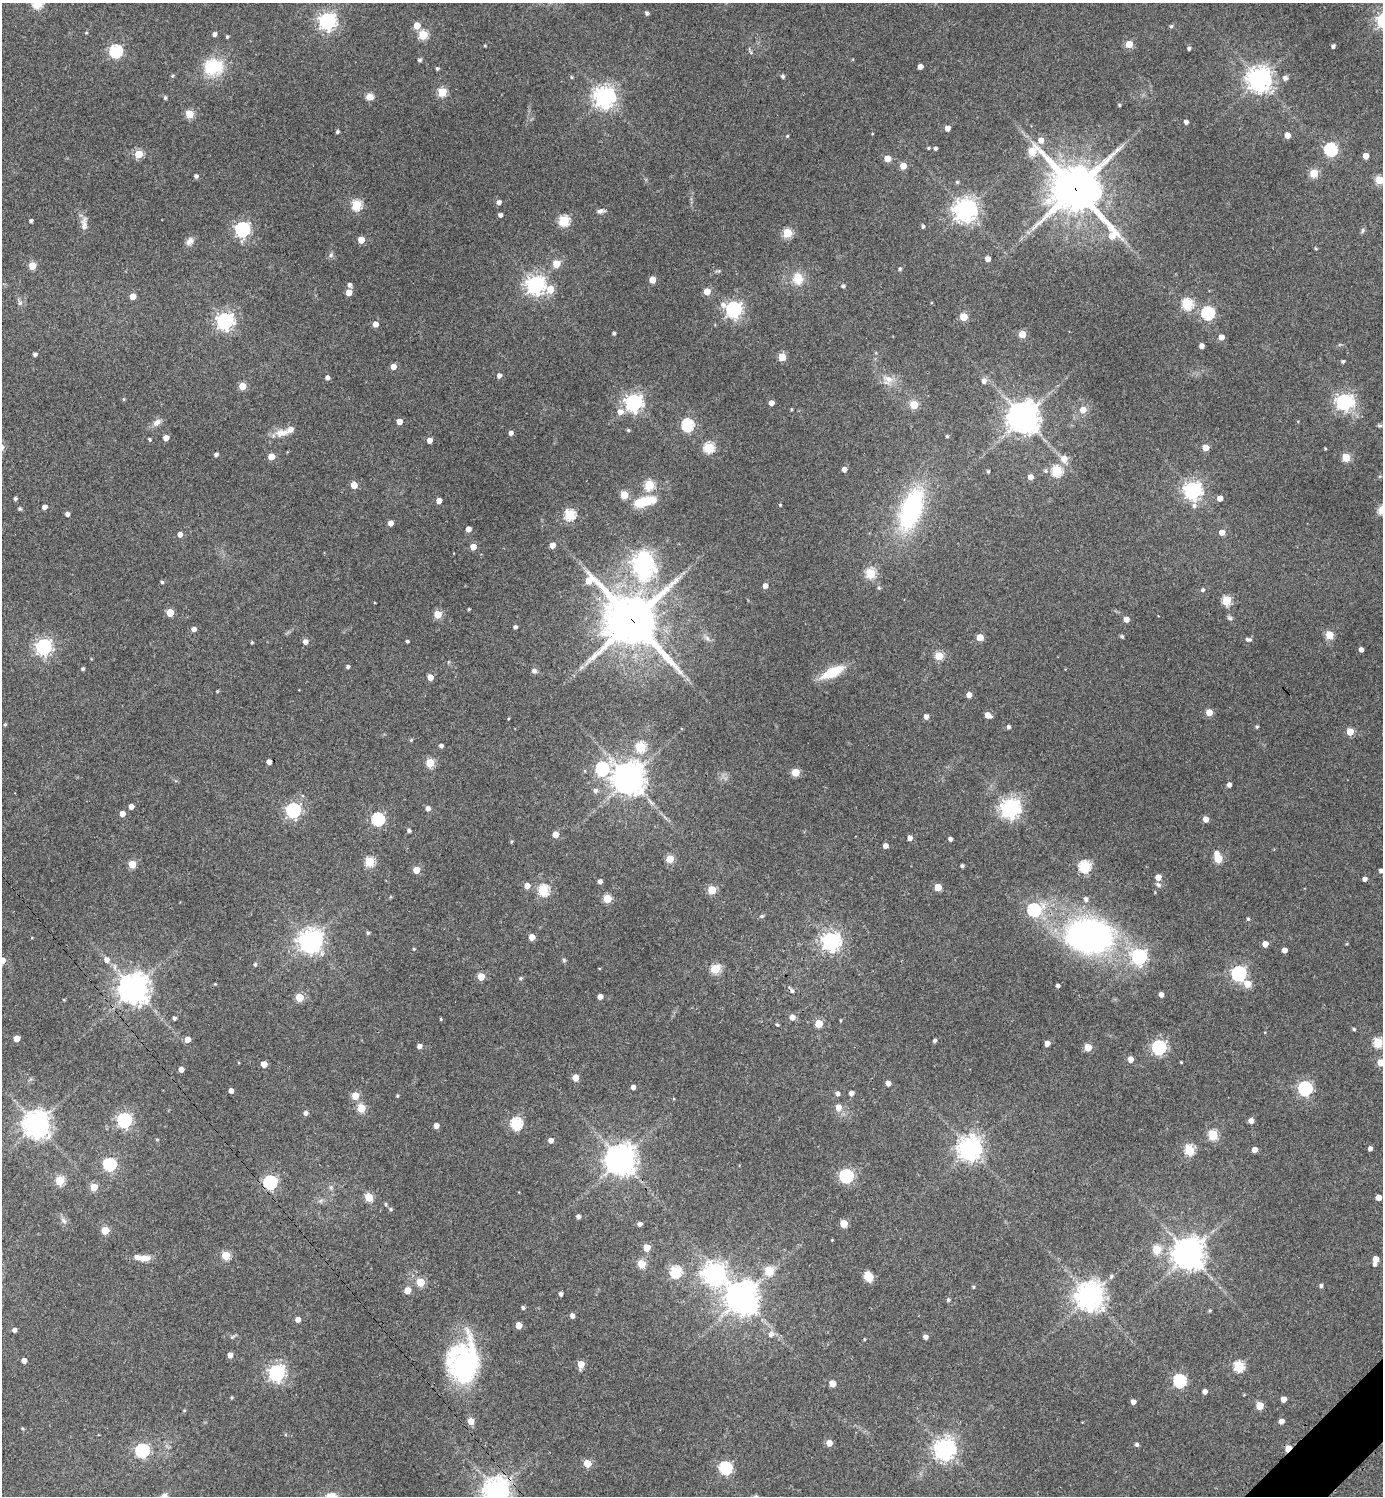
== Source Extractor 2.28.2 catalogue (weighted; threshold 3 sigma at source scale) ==
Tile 6 of 4 x 4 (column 2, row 2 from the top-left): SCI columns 1685-3065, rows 2995-4488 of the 5989 x 5991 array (HDU 1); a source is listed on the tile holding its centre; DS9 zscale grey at full resolution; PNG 1385 x 1498 px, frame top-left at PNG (2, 3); no overlay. Shown black and unused: <1% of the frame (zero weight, under 3 of 4 exposures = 1% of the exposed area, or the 3 px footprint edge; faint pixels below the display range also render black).
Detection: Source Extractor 2.28.2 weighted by HDU 2 'WHT'; one run over the whole footprint, this tile lists its part. Background 0.0624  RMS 0.0053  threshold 0.024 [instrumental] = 3 sigma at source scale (4.5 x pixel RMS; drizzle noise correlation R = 1.50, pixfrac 1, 0.05/0.05 arcsec/px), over >= 5 px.
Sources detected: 389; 3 inside a brighter object's white glare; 1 cosmic-ray / hot-pixel residue — not listed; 3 inside a brighter listed object's ellipse — not listed separately; the other 382 listed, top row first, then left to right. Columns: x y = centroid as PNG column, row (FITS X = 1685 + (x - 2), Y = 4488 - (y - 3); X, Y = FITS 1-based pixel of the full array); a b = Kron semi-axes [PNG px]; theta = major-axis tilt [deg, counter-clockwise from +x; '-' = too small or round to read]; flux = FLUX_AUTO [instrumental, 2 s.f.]
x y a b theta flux
37 3 5 5 - 45
647 13 4 4 - 1.5
327 21 6 6 - 210
417 25 5 4 - 9.2
1171 26 5 4 - 0.92
86 33 4 3 - 0.46
214 34 4 4 - 1.9
423 35 5 5 - 27
227 37 4 3 - 0.81
1129 44 5 5 - 14
485 46 5 3 - 0.48
1333 46 4 3 - 1.6
1189 48 3 3 - 1.4
115 51 6 6 - 78
751 52 6 5 - 0.85
420 60 4 4 - 1.2
920 66 4 4 - 3.8
213 67 26 21 11 21
437 69 4 4 - 1
172 76 5 4 - 0.86
783 76 4 4 - 1.3
571 77 5 4 - 0.6
1285 78 7 6 - 1.7
1259 79 8 7 - 520
442 92 5 5 - 29
370 97 10 8 7 3.1
604 97 7 7 - 370
165 98 5 4 - 0.99
1119 105 4 3 - 0.69
189 114 5 5 - 20
1186 122 4 4 - 2.2
947 128 4 4 - 3.7
337 132 4 3 - 0.96
1287 135 5 4 - 4.8
787 136 4 4 - 0.66
1041 140 6 5 - 4.5
929 148 4 3 - 0.71
935 148 4 4 - 1.1
1330 149 6 6 - 77
1032 152 16 7 -17 21
139 154 5 5 - 20
1366 156 4 4 - 5.5
887 158 5 5 - 7.8
903 166 5 4 - 8.7
1314 173 5 5 - 20
196 176 4 4 - 1.5
1379 180 5 5 - 23
957 182 5 4 - 0.75
1075 189 21 16 -52 2000
1094 193 8 6 75 66
499 202 5 4 - 2.3
356 205 5 5 - 39
966 210 7 7 - 460
601 211 10 5 7 1.7
500 215 4 4 - 1.8
31 221 4 3 - 1.3
564 221 5 5 - 45
84 224 21 7 88 3.7
923 226 5 4 - 0.95
242 229 6 6 - 130
1363 230 8 5 83 1.1
787 233 5 5 - 28
361 240 4 4 - 10
190 241 11 8 58 2.9
1316 248 5 4 - 0.63
331 255 8 5 29 1.3
988 259 4 4 - 3.7
556 264 5 5 - 15
32 266 5 4 - 16
900 269 4 4 - 0.88
798 278 18 15 -75 8.5
652 280 5 4 - 9.6
349 285 5 4 - 1.7
535 285 7 7 - 270
843 286 4 4 - 1.2
550 289 6 5 - 10
707 291 5 5 - 7.8
349 292 5 4 - 7
133 296 5 4 - 6.2
20 303 6 6 - 1.2
1187 304 6 5 - 44
733 309 7 6 - 170
1208 313 6 6 - 74
963 317 5 5 - 15
225 321 6 6 - 210
375 324 4 4 - 4.6
614 333 3 3 - 1
1022 334 5 5 - 13
1221 337 5 4 - 4.6
1202 346 4 4 - 2.6
876 353 5 3 - 0.5
35 354 4 3 - 1.7
782 357 5 5 - 14
1343 361 4 3 - 0.97
393 367 4 4 - 5.2
499 375 5 4 - 2.4
327 378 4 4 - 2.1
888 380 15 12 65 5.4
984 381 7 5 81 2.6
242 386 5 5 - 11
123 399 4 4 - 0.63
1344 402 7 6 - 180
633 403 6 6 - 220
771 403 4 4 - 3.4
914 405 5 5 - 13
791 409 5 3 - 0.46
1083 410 7 7 - 4.4
620 412 7 6 - 3.8
1023 417 10 10 - 820
157 422 12 8 38 3
399 422 4 4 - 4.8
687 425 6 5 - 65
1380 425 8 4 -8 0.84
628 430 4 4 - 0.77
282 433 21 10 10 5.8
511 433 4 4 - 2.3
947 436 4 3 - 0.86
166 438 4 4 - 4.6
149 439 4 3 - 0.86
429 440 4 4 - 3.5
1205 447 5 4 - 8.5
709 448 5 5 - 43
1325 448 3 3 - 0.46
216 455 4 4 - 1.5
271 456 5 5 - 8
1346 457 5 5 - 19
1064 459 7 6 - 5.2
844 469 4 4 - 3.2
988 471 4 3 - 0.73
1046 471 6 5 - 1.3
1057 471 5 5 - 39
1030 477 5 5 - 3.7
354 485 5 4 - 9
649 485 5 5 - 34
1193 490 7 6 - 230
624 495 5 5 - 15
1220 498 4 4 - 4.1
15 499 4 4 - 1.1
439 501 4 4 - 5.1
645 501 27 10 15 16
780 505 3 3 - 0.61
1194 506 6 6 - 1.9
44 507 4 4 - 3
20 509 5 4 - 0.73
911 509 34 15 70 90
67 514 4 4 - 1.8
570 515 5 5 - 48
390 523 4 4 - 3.6
468 529 4 4 - 3.6
1222 532 5 5 - 4.3
180 534 5 4 - 2.9
552 545 4 4 - 4.5
473 547 4 4 - 6.7
643 563 7 6 - 330
870 573 5 5 - 35
162 582 4 4 - 0.89
765 586 5 4 - 3.3
879 588 6 5 - 0.9
1203 590 4 4 - 1.2
1227 600 5 5 - 32
469 609 3 3 - 0.67
170 613 5 5 - 13
438 614 5 5 - 15
1230 618 7 5 -17 1.1
1126 619 4 4 - 4.1
632 620 22 17 -41 2300
515 627 4 4 - 1.5
194 629 5 4 - 2.7
1329 635 5 5 - 19
980 637 5 5 - 10
1122 637 4 4 - 1.1
707 638 8 5 -46 1.5
647 639 19 8 -40 39
1248 639 7 5 0 1.6
407 641 3 3 - 0.92
252 642 3 3 - 0.69
305 642 5 4 - 3.2
43 647 6 6 - 160
1361 650 4 4 - 2.6
939 656 5 5 - 21
348 667 4 3 - 1.1
83 669 4 3 - 1.1
534 671 7 6 - 1.5
832 672 21 9 25 19
430 677 4 4 - 5.9
217 691 3 3 - 0.54
969 695 4 4 - 4
1209 712 5 4 - 9.2
988 715 5 4 - 5.9
926 716 5 4 - 2.7
509 718 4 2 - 0.48
5 724 4 3 - 0.7
1009 727 4 4 - 1.3
1257 727 4 4 - 0.87
1350 732 5 5 - 10
411 740 5 4 - 0.66
441 746 4 4 - 1.5
641 747 5 5 - 37
269 762 4 4 - 3.3
430 763 5 5 - 24
602 769 7 7 - 73
795 772 5 5 - 15
629 778 10 10 - 880
1229 785 4 4 - 2.3
595 790 6 6 - 1.7
131 806 4 4 - 3
428 808 5 4 - 2.6
1010 808 7 7 - 280
293 810 6 6 - 130
122 814 4 4 - 4.8
378 819 6 6 - 71
1206 819 5 4 - 4.6
409 831 4 4 - 1.3
555 834 5 4 - 7.8
910 838 5 4 - 2.6
950 839 4 4 - 1.7
512 841 5 3 - 0.59
885 846 4 4 - 2.9
1216 853 5 4 - 3
670 859 5 5 - 16
1218 859 5 5 - 22
369 862 5 5 - 31
132 864 5 5 - 15
962 866 3 3 - 1.1
1084 866 6 5 - 56
416 870 5 5 - 9.2
1381 871 4 3 - 1.6
1158 877 5 5 - 5
1365 879 4 4 - 2.5
600 881 4 4 - 2.1
1158 885 9 5 -33 1.4
527 886 5 4 - 5.2
938 887 5 5 - 13
543 890 6 5 - 46
712 890 5 5 - 20
607 899 5 5 - 20
1086 899 6 5 - 1.6
1034 910 6 6 - 61
762 916 6 5 - 0.8
1248 919 4 4 - 0.69
368 933 4 4 - 0.83
1089 936 34 24 2 200
532 937 5 4 - 4.9
309 941 8 7 - 420
831 941 7 7 - 260
1265 944 4 4 - 5.3
1347 944 4 3 - 0.47
414 949 4 3 - 0.49
1284 950 4 4 - 3.4
1139 956 7 6 - 120
2 960 5 4 - 5.5
106 960 6 6 - 3.1
564 960 6 5 - 0.79
255 964 5 4 - 0.86
715 969 5 5 - 28
1239 973 6 6 - 110
481 976 5 5 - 13
520 978 5 4 - 0.8
1247 984 6 6 - 7.9
1058 986 4 4 - 1.7
134 989 10 9 - 700
1161 995 4 4 - 2.9
299 997 5 5 - 18
600 997 4 4 - 3.7
792 1017 5 5 - 4.3
174 1018 4 3 - 1.3
441 1019 3 3 - 0.54
841 1020 4 3 - 0.49
819 1023 5 5 - 15
777 1025 4 3 - 0.74
1354 1029 4 3 - 0.87
17 1038 5 4 - 6.4
187 1039 4 4 - 5
934 1041 4 4 - 1.3
1047 1043 4 4 - 3.9
1378 1043 5 5 - 34
419 1046 5 4 - 2.4
1088 1047 5 5 - 14
1159 1047 6 6 - 120
1131 1059 5 4 - 5
1181 1062 3 3 - 0.48
1381 1062 5 5 - 9.7
264 1064 4 4 - 6.1
181 1069 4 4 - 4
575 1077 5 4 - 8.1
888 1083 4 4 - 3.2
633 1087 4 4 - 2.2
1305 1088 6 6 - 100
231 1091 4 4 - 2.8
851 1093 4 4 - 2.8
837 1094 5 4 - 1.7
355 1096 5 5 - 13
397 1096 4 3 - 0.57
361 1108 5 5 - 19
838 1108 6 6 - 4.4
306 1113 5 5 - 1.7
124 1120 6 6 - 130
1251 1121 5 5 - 3
36 1124 8 8 - 580
516 1124 6 5 - 58
436 1126 4 4 - 3.5
1213 1135 5 5 - 32
157 1140 5 3 - 0.5
551 1140 5 4 - 2.9
970 1148 7 7 - 500
1370 1148 4 4 - 2.1
1189 1150 5 5 - 35
1255 1150 5 4 - 3.8
621 1160 10 9 - 810
109 1164 6 6 - 74
846 1176 6 6 - 85
60 1181 5 5 - 27
270 1182 6 6 - 94
94 1187 5 5 - 13
331 1187 7 6 - 1.3
369 1197 5 5 - 20
1378 1197 4 4 - 4.6
386 1204 5 4 - 0.78
391 1209 5 4 - 0.84
578 1216 4 4 - 1.9
64 1221 9 6 -47 1.8
640 1224 4 4 - 2
844 1224 5 5 - 15
105 1230 5 5 - 15
832 1240 3 3 - 0.38
647 1248 5 5 - 10
1156 1249 5 5 - 19
1189 1254 9 9 - 860
226 1255 5 5 - 23
144 1258 17 8 3 4.8
1376 1259 5 4 - 5.8
641 1264 5 5 - 19
1375 1264 4 4 - 1.2
769 1271 5 5 - 25
675 1272 6 5 - 52
714 1274 8 7 - 380
868 1276 11 8 -70 6
1111 1276 7 5 47 1.2
420 1282 5 5 - 17
1321 1286 5 4 - 1.2
973 1287 4 4 - 0.64
407 1290 5 5 - 7.5
561 1294 4 4 - 1.6
1090 1296 9 9 - 650
742 1298 10 10 - 820
948 1300 5 4 - 1
523 1308 4 4 - 1.2
1210 1310 5 3 - 0.6
572 1316 4 4 - 2.7
298 1319 4 4 - 3.4
519 1325 5 4 - 6.4
14 1330 4 4 - 1.8
771 1334 7 6 - 2.6
232 1337 8 4 30 0.89
925 1337 4 4 - 2.3
864 1339 3 3 - 0.49
230 1355 4 4 - 3.9
24 1360 4 4 - 3.3
581 1364 5 4 - 8.4
465 1366 48 31 76 68
1239 1366 6 5 - 36
276 1373 7 6 - 180
1179 1381 6 6 - 72
832 1383 5 5 - 6.7
1205 1392 4 4 - 2.6
231 1397 4 3 - 0.58
1283 1399 4 4 - 4.8
1133 1402 4 4 - 3.2
1259 1406 5 5 - 15
184 1410 5 3 - 0.45
471 1421 5 5 - 6.8
1281 1421 4 4 - 3
22 1428 5 3 - 0.51
829 1443 5 5 - 5.2
1137 1444 5 4 - 1.1
1288 1448 5 4 - 8.7
945 1449 7 7 - 380
142 1451 6 6 - 97
587 1464 5 5 - 14
725 1468 6 6 - 71
497 1491 9 8 - 550
164 1496 11 8 49 2.6
Overlapping masked pixels (flux is a lower limit): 5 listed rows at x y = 1075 189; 632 620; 270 1182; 1288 1448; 497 1491
Isophote crosses this tile's border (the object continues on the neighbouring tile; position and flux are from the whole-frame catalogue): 7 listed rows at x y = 37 3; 1379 180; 1381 871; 2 960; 1381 1062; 497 1491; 164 1496